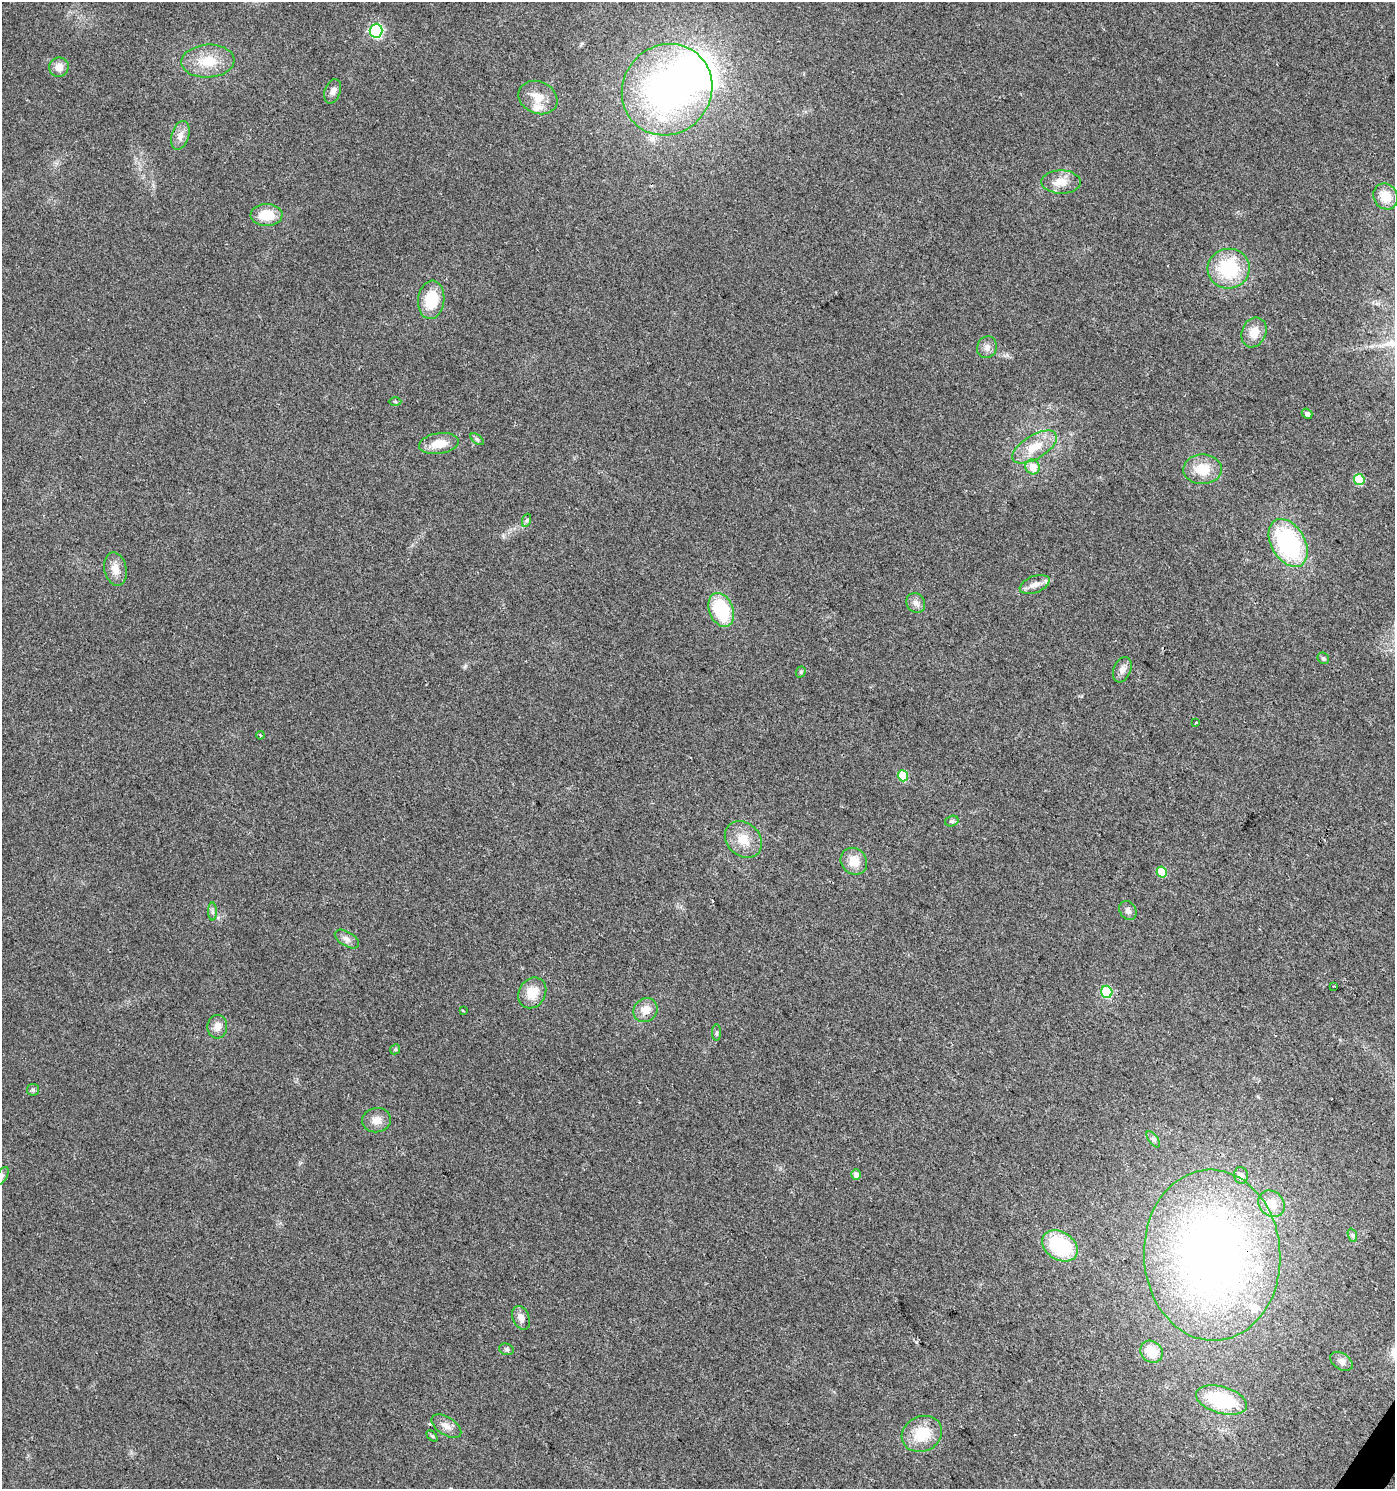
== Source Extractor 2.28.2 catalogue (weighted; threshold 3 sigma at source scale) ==
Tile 6 of 4 x 4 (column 2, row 2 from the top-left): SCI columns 1642-3034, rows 2975-4461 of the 6001 x 5954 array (HDU 1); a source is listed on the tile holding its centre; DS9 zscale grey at full resolution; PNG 1397 x 1491 px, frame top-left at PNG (2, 2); each listed source drawn as its Kron ellipse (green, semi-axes under 4 px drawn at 4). Shown black and unused: <1% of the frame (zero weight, under 2 of 3 exposures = <1% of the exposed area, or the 3 px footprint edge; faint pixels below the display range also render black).
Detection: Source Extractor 2.28.2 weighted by HDU 2 'WHT'; one run over the whole footprint, this tile lists its part. Background 0.0242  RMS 0.0061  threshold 0.0276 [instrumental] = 3 sigma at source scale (4.5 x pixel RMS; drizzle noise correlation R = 1.50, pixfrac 1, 0.0396/0.0396 arcsec/px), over >= 5 px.
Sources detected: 70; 1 inside a brighter object's white glare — neither listed nor drawn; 2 inside a brighter listed object's ellipse — not listed separately; the other 67 listed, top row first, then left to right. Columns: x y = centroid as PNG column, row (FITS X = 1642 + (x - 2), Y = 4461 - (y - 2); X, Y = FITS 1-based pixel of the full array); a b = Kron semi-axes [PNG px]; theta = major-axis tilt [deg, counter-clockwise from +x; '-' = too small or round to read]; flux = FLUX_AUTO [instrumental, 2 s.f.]
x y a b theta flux
376 31 7 6 - 100
208 61 26 16 4 17
59 67 10 9 - 5.2
667 90 47 44 50 190
333 91 12 8 71 3
538 98 20 16 -24 10
180 135 15 8 73 4.6
1061 182 20 11 0 8.5
1386 196 13 12 - 11
266 215 16 11 -1 14
1229 269 21 20 - 37
431 300 19 13 84 20
1254 332 15 12 68 8.6
987 347 11 9 70 3.4
395 402 6 4 -2 0.76
1307 414 5 4 - 2
477 439 8 4 -36 1.1
439 444 20 10 8 10
1035 447 25 11 31 14
1033 467 7 7 - 8.6
1203 469 19 14 1 14
1359 480 6 5 - 23
527 520 7 4 71 1
1288 543 26 17 -60 74
115 569 17 11 -77 6.5
1035 585 16 8 21 4.8
916 603 10 9 - 3.1
721 610 18 12 -69 38
1323 658 6 5 - 1.3
1122 670 13 8 68 3.4
801 672 6 4 70 0.84
1196 723 3 3 - 1.3
260 735 4 3 - 0.71
903 776 6 5 - 22
952 821 7 5 15 1.3
743 839 20 16 -42 11
854 861 14 12 -51 9.2
1162 872 5 5 - 16
1128 910 10 8 -60 2.4
212 912 9 4 -89 1.5
347 939 13 7 -31 3.1
1333 986 3 2 - 0.55
1107 992 6 5 - 41
532 993 16 13 58 11
645 1010 13 11 49 7.3
463 1011 4 2 - 0.55
217 1027 12 10 87 4.9
716 1033 8 4 90 1.1
395 1049 5 4 - 0.83
33 1090 6 5 - 1.2
377 1120 14 12 6 5.6
1153 1139 9 4 -55 1.6
856 1175 5 5 - 3.3
1241 1175 8 7 - 3.1
2 1176 10 5 56 1.8
1272 1204 14 12 -45 8.8
1352 1235 7 4 -71 1.2
1060 1246 19 14 -32 44
1212 1255 85 68 -87 410
521 1318 12 8 -67 3.7
506 1349 7 5 -16 1.4
1152 1352 12 10 -43 12
1341 1361 12 8 -34 2.9
1221 1400 26 13 -16 46
446 1426 17 9 -33 4.5
922 1434 21 17 25 19
432 1436 6 4 -44 0.87
Overlapping masked pixels (flux is a lower limit): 1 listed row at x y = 1212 1255
Isophote crosses this tile's border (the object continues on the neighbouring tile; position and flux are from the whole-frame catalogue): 1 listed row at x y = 2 1176
Unlisted compact peaks at least as high as the median listed source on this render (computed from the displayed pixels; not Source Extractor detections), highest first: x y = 465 666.